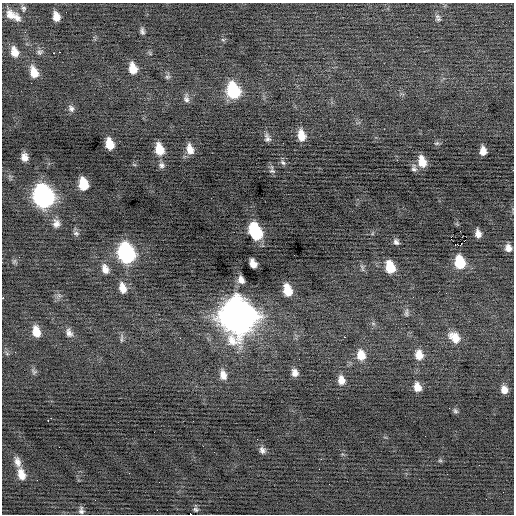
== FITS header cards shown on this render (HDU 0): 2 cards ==
NAXIS1  =                  512 / Axis length
NAXIS2  =                  512 / Axis length

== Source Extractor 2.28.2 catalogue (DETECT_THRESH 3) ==
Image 512 x 512 px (HDU 0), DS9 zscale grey, 1 PNG px = 1 image px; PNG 516 x 516 px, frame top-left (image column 1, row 512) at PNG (2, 3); no overlay
Background -0.117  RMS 0.72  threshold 2.17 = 3 sigma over >= 5 px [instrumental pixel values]
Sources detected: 79; all 79 listed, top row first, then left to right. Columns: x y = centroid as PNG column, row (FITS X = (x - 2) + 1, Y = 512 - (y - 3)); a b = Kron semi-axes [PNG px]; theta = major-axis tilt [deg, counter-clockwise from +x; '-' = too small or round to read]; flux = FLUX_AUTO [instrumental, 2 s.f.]
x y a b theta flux
23 8 7 6 - 100
10 15 12 11 - 410
56 17 9 6 -79 400
17 18 9 8 - 230
438 19 8 5 0 110
142 31 8 5 -77 140
223 40 6 4 -19 62
14 52 11 8 -72 450
40 52 8 8 - 140
59 52 2 2 - 200
54 53 3 2 - 310
133 68 10 7 -77 620
34 72 13 8 -72 610
167 77 7 5 -1 100
233 90 13 9 -74 3300
186 99 12 7 -84 190
71 108 9 7 -62 170
301 135 11 7 -80 610
267 138 11 6 -69 180
437 143 7 4 11 84
110 144 10 7 -76 730
159 149 12 8 -75 850
190 149 12 8 -76 440
483 151 8 6 -89 390
24 157 7 6 - 320
422 162 11 7 -76 660
283 163 8 5 -37 120
161 165 9 7 -31 160
414 168 10 7 -78 150
272 171 8 6 -3 120
83 184 10 7 -79 1200
43 196 14 11 -73 16000
56 223 11 9 -85 280
460 231 2 2 - 12000
255 232 12 8 -72 4600
76 233 8 7 - 130
478 234 8 5 -78 290
451 238 4 2 - 290
396 242 8 6 -52 150
461 244 3 2 - 250
458 245 4 2 - 450
508 248 8 7 - 300
126 253 13 10 -74 9000
14 261 7 4 45 75
460 262 11 8 -78 1600
253 264 8 6 -67 380
390 267 10 7 -74 1100
362 268 12 4 -77 100
105 269 11 8 -71 360
241 280 7 5 -66 270
123 288 11 7 -76 420
287 290 10 7 -74 890
3 298 3 2 - 350
406 313 12 5 85 130
238 316 17 14 -75 88000
373 323 6 4 -20 71
36 331 12 7 -77 590
69 333 12 8 -70 240
344 337 2 2 - 270
454 337 14 10 -44 640
121 339 11 4 83 100
361 355 12 10 -82 640
419 355 11 9 -80 530
34 372 8 6 -54 120
295 373 9 7 -75 270
223 375 13 8 -77 380
341 380 10 7 -84 390
417 387 9 7 -75 430
504 390 8 7 - 360
455 411 8 5 -46 110
48 420 5 3 - 580
59 447 2 2 - 41
262 450 9 7 -60 200
440 461 6 4 -1 66
17 462 14 7 -70 340
21 474 13 8 -73 530
195 509 7 5 -43 100
81 510 8 5 -88 150
190 514 3 2 - 1200
At the frame edge (FLAGS 8, measured only in part): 2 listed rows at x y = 3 298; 190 514